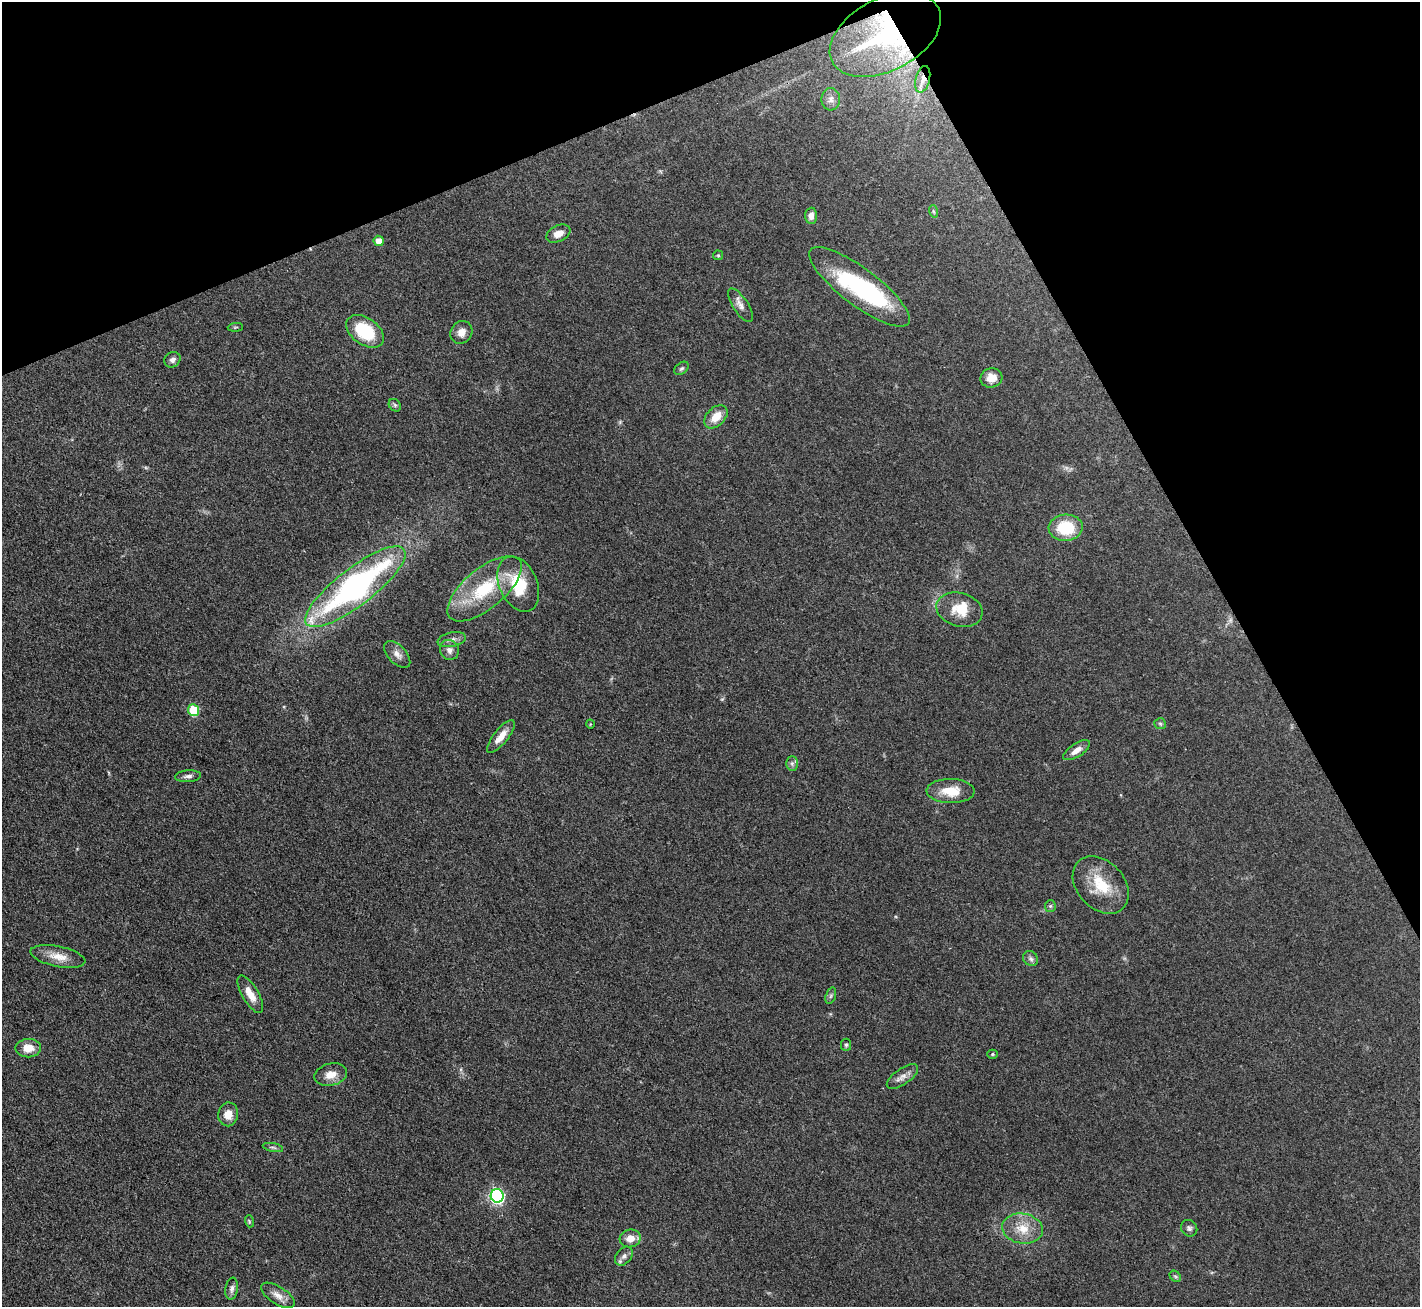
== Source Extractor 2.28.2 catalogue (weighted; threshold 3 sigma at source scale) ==
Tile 3 of 4 x 4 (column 3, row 1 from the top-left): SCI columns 2837-4254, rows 4068-5372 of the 5672 x 5659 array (HDU 1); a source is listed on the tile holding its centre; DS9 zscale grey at full resolution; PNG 1422 x 1309 px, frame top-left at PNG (2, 2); each listed source drawn as its Kron ellipse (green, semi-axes under 4 px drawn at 4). Shown black and unused: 23% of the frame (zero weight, under 3 of 4 exposures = <1% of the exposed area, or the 3 px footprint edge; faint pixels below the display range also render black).
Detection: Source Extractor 2.28.2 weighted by HDU 2 'WHT'; one run over the whole footprint, this tile lists its part. Background 0.0921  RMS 0.0064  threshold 0.0286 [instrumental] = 3 sigma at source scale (4.5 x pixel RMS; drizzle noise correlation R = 1.50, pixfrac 1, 0.05/0.05 arcsec/px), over >= 5 px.
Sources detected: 60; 1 too faint to see at this stretch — neither listed nor drawn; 3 inside a brighter listed object's ellipse — not listed separately; the other 56 listed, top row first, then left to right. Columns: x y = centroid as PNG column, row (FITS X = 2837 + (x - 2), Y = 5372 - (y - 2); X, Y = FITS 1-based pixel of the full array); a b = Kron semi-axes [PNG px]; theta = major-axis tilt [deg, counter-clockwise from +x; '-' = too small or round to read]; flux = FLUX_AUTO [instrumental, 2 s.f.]
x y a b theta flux
885 35 60 36 27 110
923 79 13 7 76 4.3
831 99 11 9 -89 3.4
933 211 6 4 -71 0.83
811 216 8 6 87 3.5
558 234 13 8 25 5.5
379 241 5 5 - 7.2
718 255 5 5 - 0.76
859 287 61 18 -37 79
740 305 19 7 -56 4.2
235 327 7 3 5 0.71
365 331 21 13 -36 30
461 332 12 10 53 4.9
172 360 8 7 - 2.4
681 368 8 5 38 1.3
991 378 11 9 13 6.4
395 405 7 5 -47 1.2
716 417 14 9 46 9.1
1066 528 17 13 3 25
518 584 29 19 -67 29
355 587 61 18 38 170
485 589 45 20 40 38
959 610 23 17 -15 14
452 640 14 7 12 3.3
449 650 10 9 - 3.3
397 654 16 9 -47 4.2
193 710 6 5 - 28
590 724 4 3 - 0.48
1160 724 6 5 - 1.1
501 737 20 7 51 6.6
1077 750 15 6 33 4.7
792 763 7 6 - 1.7
188 776 13 6 4 2.4
951 791 24 12 -1 13
1101 885 32 23 -47 23
1050 906 5 5 - 1.1
58 956 28 10 -11 9.1
1031 959 8 7 - 1.8
250 994 21 8 -59 7.9
831 996 8 5 70 1.5
846 1045 6 5 - 1
28 1048 13 9 2 8.4
992 1054 5 4 - 0.83
331 1074 16 11 14 7.2
902 1076 18 8 35 4.3
228 1114 12 10 82 6.8
273 1147 10 4 -11 1.4
497 1196 7 6 - 130
249 1221 6 4 -73 0.8
1189 1228 9 7 -50 1.9
1023 1229 20 15 -10 13
630 1238 11 9 15 6.3
624 1256 10 7 51 2.9
1175 1276 6 5 - 1.1
232 1289 11 6 81 2.3
278 1295 19 8 -33 5.4
Overlapping masked pixels (flux is a lower limit): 2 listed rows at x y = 885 35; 923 79